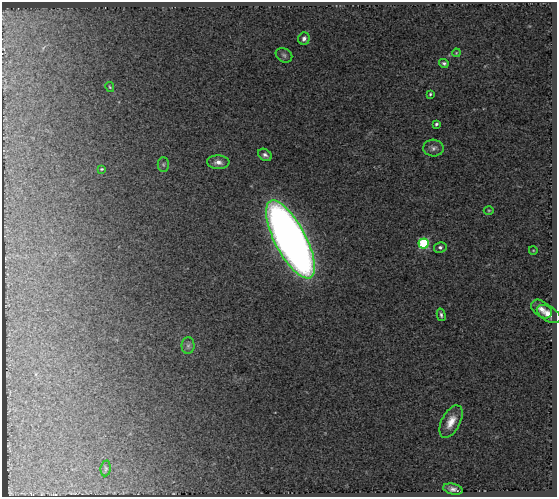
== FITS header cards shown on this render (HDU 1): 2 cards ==
NAXIS1  =                  555
NAXIS2  =                  495

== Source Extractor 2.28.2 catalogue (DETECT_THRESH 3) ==
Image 555 x 495 px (HDU 1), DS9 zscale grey, 1 PNG px = 1 image px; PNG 559 x 499 px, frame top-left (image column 1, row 495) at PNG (2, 2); each listed source drawn as its Kron ellipse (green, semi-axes under 4 px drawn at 4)
Background 3.56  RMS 0.13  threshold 0.402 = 3 sigma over >= 5 px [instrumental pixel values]
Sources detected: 24; all 24 listed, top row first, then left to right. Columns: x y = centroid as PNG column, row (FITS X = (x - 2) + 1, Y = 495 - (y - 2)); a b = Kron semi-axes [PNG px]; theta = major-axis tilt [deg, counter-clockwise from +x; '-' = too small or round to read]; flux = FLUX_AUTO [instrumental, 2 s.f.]
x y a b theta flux
304 39 6 5 - 34
456 53 4 3 - 8
284 55 9 6 -33 25
444 63 5 4 - 19
110 87 5 3 - 9.2
430 94 4 3 - 13
436 124 4 3 - 17
433 148 10 8 -3 39
265 155 7 5 -34 30
218 162 11 7 -4 54
163 164 7 5 -89 15
102 169 4 3 - 9.2
489 210 5 3 - 9.3
290 239 43 15 -62 10000
424 243 5 5 - 760
440 247 6 5 - 22
533 250 4 3 - 6.9
542 309 12 7 -37 66
549 314 13 7 -31 80
441 315 6 4 -76 21
188 346 8 6 89 27
451 422 18 9 62 110
106 468 8 5 84 15
453 489 10 5 -13 45